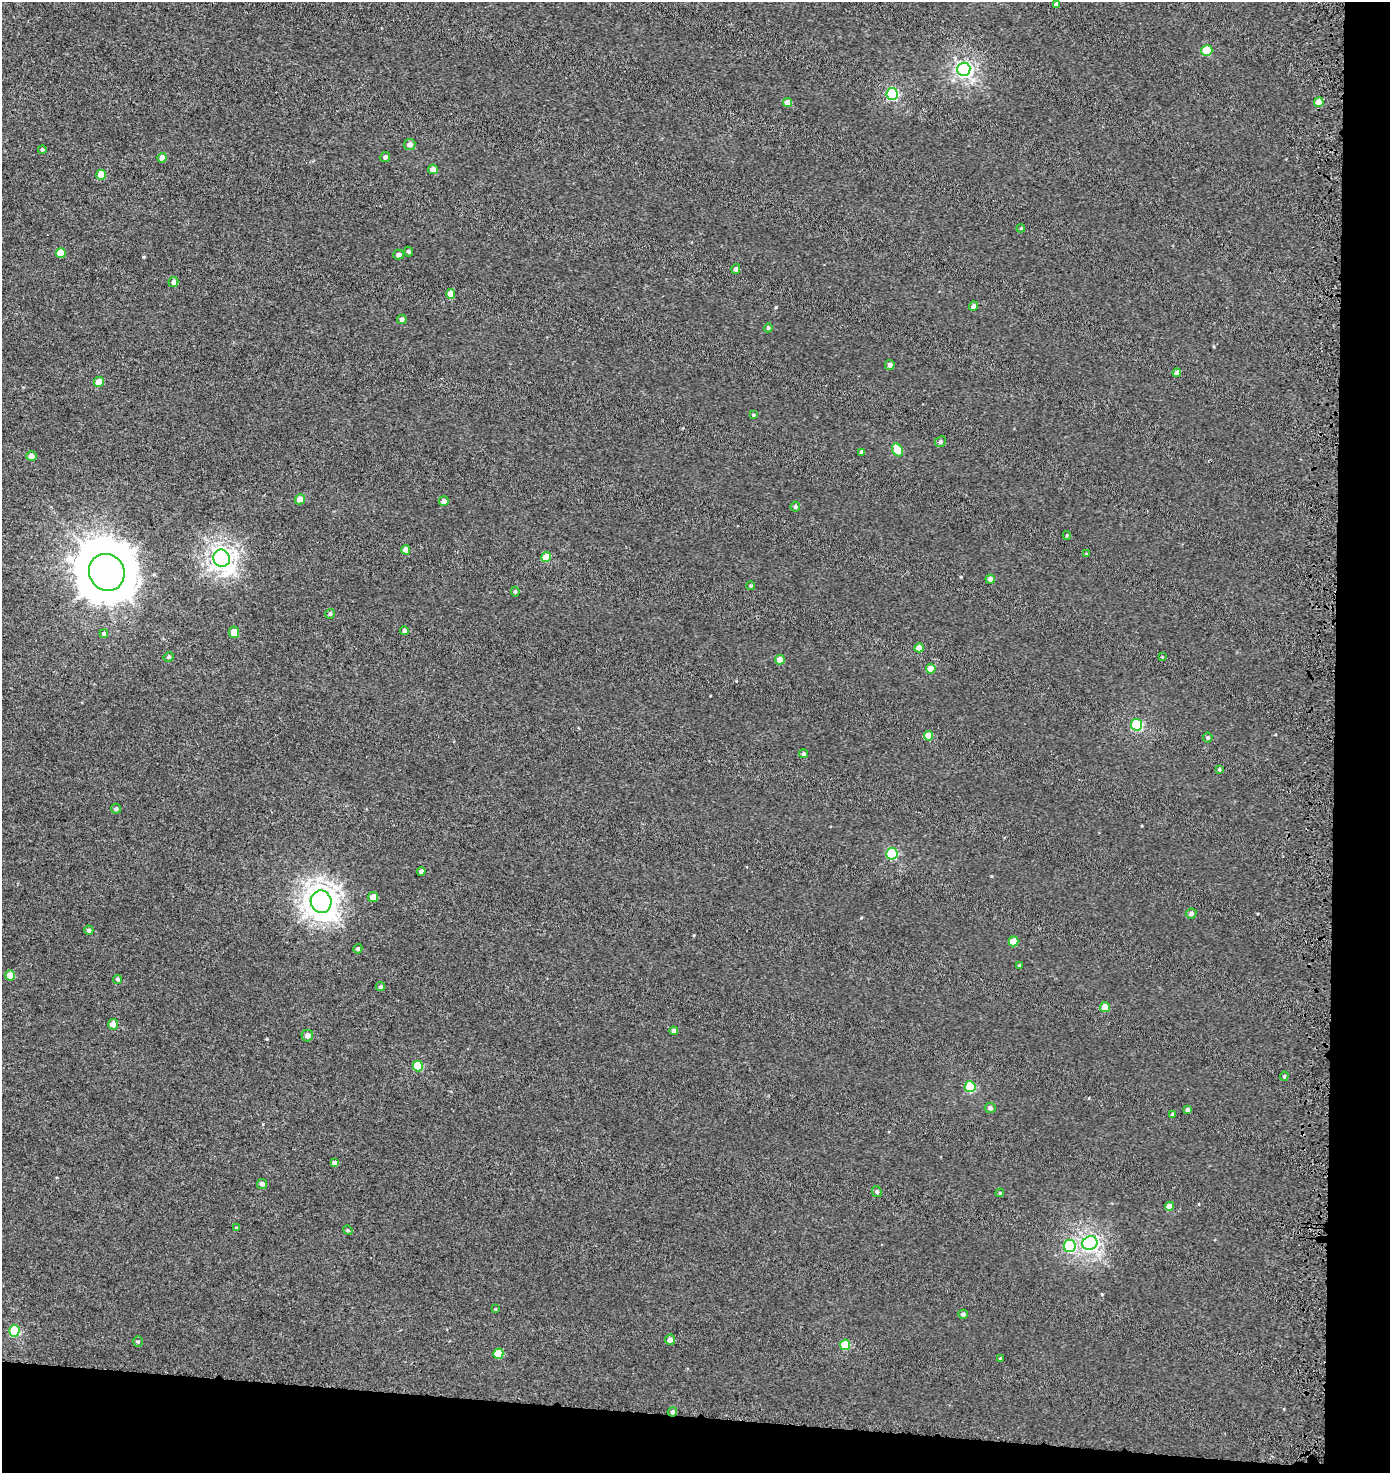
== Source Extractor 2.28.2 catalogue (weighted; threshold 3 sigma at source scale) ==
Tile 9 of 3 x 3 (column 3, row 3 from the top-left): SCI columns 3116-4503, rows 105-1575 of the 4819 x 4580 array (HDU 1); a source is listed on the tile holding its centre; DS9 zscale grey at full resolution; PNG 1392 x 1475 px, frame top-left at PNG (2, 2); each listed source drawn as its Kron ellipse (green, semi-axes under 4 px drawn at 4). Shown black and unused: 8% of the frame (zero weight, under 3 of 5 exposures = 3% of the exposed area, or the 3 px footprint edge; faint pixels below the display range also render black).
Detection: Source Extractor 2.28.2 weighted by HDU 2 'WHT'; one run over the whole footprint, this tile lists its part. Background -2.44e-04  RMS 0.0028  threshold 0.0126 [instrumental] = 3 sigma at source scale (4.5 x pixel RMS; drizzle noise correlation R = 1.50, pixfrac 1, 0.0396/0.0396 arcsec/px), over >= 5 px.
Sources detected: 97; all 97 listed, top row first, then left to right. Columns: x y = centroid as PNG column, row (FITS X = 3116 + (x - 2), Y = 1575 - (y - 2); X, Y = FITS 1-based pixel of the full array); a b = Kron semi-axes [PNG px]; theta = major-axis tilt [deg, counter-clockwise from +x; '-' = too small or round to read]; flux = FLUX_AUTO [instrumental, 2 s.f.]
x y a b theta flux
1056 4 4 4 - 1
1207 51 5 5 - 8
964 69 6 6 - 74
892 94 6 5 - 29
1319 102 5 5 - 2.8
788 103 4 4 - 2.7
410 145 6 5 - 1.4
42 150 4 3 - 0.33
385 157 5 4 - 0.62
162 158 5 4 - 1.9
433 169 5 5 - 1.5
101 175 5 4 - 5.4
1021 228 4 3 - 0.24
408 252 5 4 - 0.39
61 253 5 5 - 4.4
398 255 5 5 - 0.76
736 269 5 4 - 0.65
173 282 5 5 - 1.2
451 294 5 4 - 3.1
974 306 4 4 - 1.1
402 319 5 4 - 0.83
768 328 4 4 - 0.47
890 365 5 5 - 0.83
1177 373 4 4 - 1.5
99 382 5 5 - 2.7
753 415 4 3 - 0.33
940 442 6 5 - 0.51
898 450 7 5 -58 6.5
862 452 4 4 - 0.98
31 456 5 5 - 1.6
300 499 5 5 - 2.3
444 501 5 4 - 1.4
795 507 5 5 - 0.6
1067 535 4 4 - 0.3
406 550 4 4 - 2.2
1086 554 3 3 - 0.23
546 557 5 4 - 4.4
222 558 9 8 - 170
107 572 19 17 -58 1500
990 579 4 4 - 1.4
751 586 4 3 - 0.32
515 592 5 4 - 0.43
330 614 5 4 - 0.54
404 630 4 4 - 0.66
234 632 6 5 - 2.7
104 634 4 4 - 0.82
919 648 4 4 - 2.9
169 657 5 4 - 0.46
1162 657 3 3 - 0.19
780 660 5 5 - 2.9
931 669 5 5 - 2.9
1136 725 6 5 - 28
928 736 5 4 - 4.2
1208 737 5 5 - 0.44
804 754 4 4 - 0.58
1219 769 4 3 - 0.34
116 809 5 5 - 0.61
892 854 6 5 - 20
421 871 4 4 - 0.74
373 897 5 5 - 2
321 902 11 10 - 260
1191 913 5 5 - 0.89
89 930 4 4 - 0.77
1013 941 5 5 - 3.5
358 949 4 4 - 0.57
1019 965 4 3 - 0.2
10 975 5 4 - 3.5
117 979 4 4 - 0.43
381 987 4 4 - 0.52
1105 1007 5 5 - 2.7
113 1024 5 5 - 1.8
674 1031 4 4 - 0.91
307 1036 6 5 - 1.3
418 1066 5 5 - 9.5
1284 1076 5 4 - 0.42
970 1087 5 5 - 15
990 1108 5 5 - 0.8
1188 1110 4 4 - 1.1
1172 1114 4 3 - 0.35
334 1163 4 4 - 1.2
262 1184 5 5 - 0.94
877 1192 6 4 -62 0.46
1000 1193 4 4 - 0.27
1169 1206 4 4 - 2.2
237 1228 4 3 - 0.27
348 1230 5 4 - 0.32
1090 1243 8 6 22 80
1070 1246 6 6 - 23
495 1309 4 4 - 0.22
963 1314 5 4 - 0.77
14 1331 6 5 - 13
670 1340 5 5 - 1.3
138 1341 5 4 - 0.38
845 1345 5 5 - 10
498 1354 5 5 - 6.6
1000 1359 3 3 - 0.25
672 1412 5 4 - 0.66
Overlapping masked pixels (flux is a lower limit): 1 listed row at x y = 672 1412